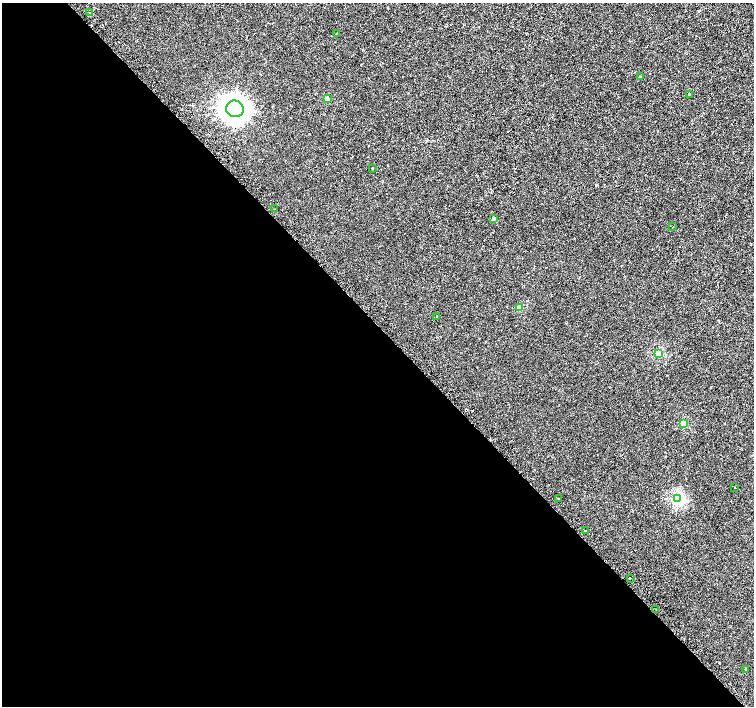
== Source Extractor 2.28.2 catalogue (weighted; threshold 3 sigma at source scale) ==
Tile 9 of 4 x 4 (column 1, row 3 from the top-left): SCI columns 29-1532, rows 1639-3045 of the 6063 x 6024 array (HDU 1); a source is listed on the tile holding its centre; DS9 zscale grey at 2 x 2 block average (1 PNG px = mean of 2 x 2 image px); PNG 756 x 708 px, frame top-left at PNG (2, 3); each listed source drawn as its Kron ellipse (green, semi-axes under 4 px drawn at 4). Shown black and unused: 54% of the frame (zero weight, under 2 of 3 exposures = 2% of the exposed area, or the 3 px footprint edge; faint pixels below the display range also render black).
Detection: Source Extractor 2.28.2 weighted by HDU 2 'WHT'; one run over the whole footprint, this tile lists its part. Background -9.48e-05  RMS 0.003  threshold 0.0133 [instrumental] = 3 sigma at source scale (4.5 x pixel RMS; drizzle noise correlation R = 1.50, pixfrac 1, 0.0396/0.0396 arcsec/px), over >= 5 px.
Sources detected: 22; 1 cosmic-ray / hot-pixel residue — neither listed nor drawn; the other 21 listed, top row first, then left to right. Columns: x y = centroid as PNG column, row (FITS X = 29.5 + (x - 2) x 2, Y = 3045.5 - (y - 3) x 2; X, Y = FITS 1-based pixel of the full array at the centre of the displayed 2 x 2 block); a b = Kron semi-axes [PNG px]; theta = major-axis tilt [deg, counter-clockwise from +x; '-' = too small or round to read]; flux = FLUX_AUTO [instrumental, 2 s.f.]
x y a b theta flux
90 13 2 2 - 2.4
336 33 3 2 - 0.36
640 77 2 2 - 1.3
689 94 2 2 - 0.59
327 99 2 2 - 8.1
235 109 9 8 - 920
372 169 2 2 - 0.6
274 209 2 2 - 0.27
493 219 2 2 - 2.3
673 227 2 2 - 0.25
520 308 3 2 - 12
436 316 2 2 - 0.77
659 353 3 3 - 37
684 424 3 3 - 19
735 488 2 2 - 0.45
559 498 2 2 - 0.4
677 499 3 3 - 81
585 531 2 2 - 0.69
630 578 2 2 - 1.4
656 609 2 2 - 0.38
746 670 2 2 - 1.1
Overlapping masked pixels (flux is a lower limit): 1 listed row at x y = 90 13
Diffuse or blended objects may show on this block-average render without a row.